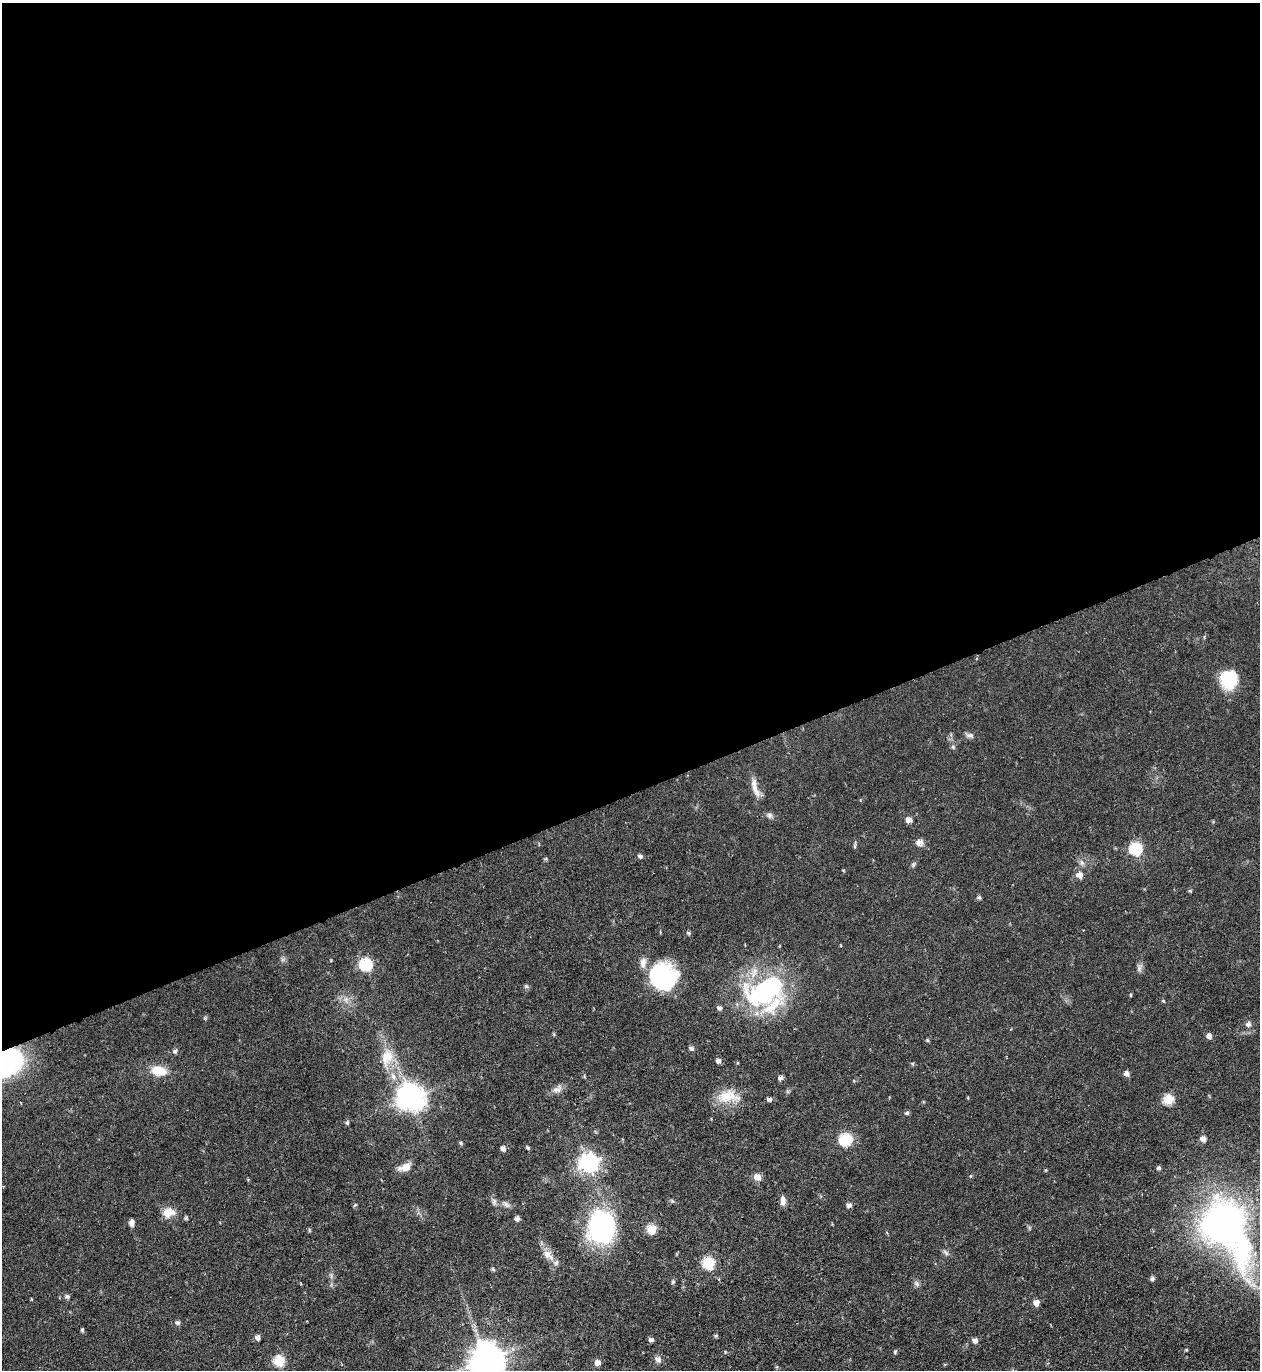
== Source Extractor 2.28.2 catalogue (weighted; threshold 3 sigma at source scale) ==
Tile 2 of 4 x 4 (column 2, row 1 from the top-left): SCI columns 1407-2664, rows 4104-5471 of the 5460 x 5473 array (HDU 1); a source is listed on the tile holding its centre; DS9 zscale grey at full resolution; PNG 1262 x 1372 px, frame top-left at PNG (2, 3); no overlay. Shown black and unused: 58% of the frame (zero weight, under 4 of 8 exposures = <1% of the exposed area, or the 3 px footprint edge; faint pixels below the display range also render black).
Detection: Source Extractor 2.28.2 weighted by HDU 2 'WHT'; one run over the whole footprint, this tile lists its part. Background 0.0583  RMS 0.0049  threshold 0.02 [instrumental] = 3 sigma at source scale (4.09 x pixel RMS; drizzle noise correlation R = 1.36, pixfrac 0.8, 0.05/0.05 arcsec/px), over >= 5 px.
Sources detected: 82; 5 inside a brighter listed object's ellipse — not listed separately; the other 77 listed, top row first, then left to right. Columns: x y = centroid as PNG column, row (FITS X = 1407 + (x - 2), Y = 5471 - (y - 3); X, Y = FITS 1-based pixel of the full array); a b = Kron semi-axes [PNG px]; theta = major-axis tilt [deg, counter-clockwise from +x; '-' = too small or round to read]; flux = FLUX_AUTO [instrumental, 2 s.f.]
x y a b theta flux
1228 679 19 17 -71 18
970 735 11 5 5 1.4
953 747 6 4 -47 0.71
755 788 30 7 -75 4.6
769 815 8 7 - 1.3
908 820 6 5 - 2.4
919 842 9 7 0 2.5
854 846 6 4 -89 0.65
1136 849 7 7 - 23
640 856 6 5 - 0.94
913 864 7 5 70 0.8
1079 875 8 7 - 3.3
1190 891 6 4 -27 0.58
979 897 5 5 - 0.77
688 933 6 4 -22 0.7
365 964 8 7 - 23
1139 968 8 6 70 1.4
663 976 27 26 - 41
526 986 6 4 -72 0.68
764 992 56 33 23 60
1248 1024 7 6 - 1.6
1209 1036 7 6 - 1.7
691 1048 7 4 -2 1.1
175 1051 6 5 - 1
387 1057 25 17 70 9.9
718 1061 6 5 - 1.5
159 1071 20 12 -11 8.1
1126 1074 6 5 - 2
780 1078 6 4 29 1.4
557 1089 15 8 28 2.6
728 1096 30 16 5 10
410 1097 13 11 -13 220
769 1099 6 5 - 1.1
1168 1100 7 6 - 13
907 1113 6 5 - 0.71
347 1122 5 5 - 0.67
1203 1139 6 5 - 2.6
845 1140 7 6 - 23
461 1143 6 4 -89 0.57
528 1148 5 4 - 0.63
503 1149 6 5 - 1.4
589 1163 10 9 - 87
405 1167 16 8 18 4.2
1159 1168 6 5 - 0.8
757 1177 8 6 -30 4.1
783 1201 11 6 -87 2.2
494 1202 8 4 68 0.9
506 1204 9 5 -41 1.4
355 1205 5 3 - 0.52
849 1205 7 5 27 1.5
169 1212 17 11 5 5
517 1219 5 5 - 1.4
132 1223 7 5 89 2
1223 1223 41 40 - 170
602 1227 34 26 -85 65
651 1229 7 6 - 10
309 1230 6 3 -73 0.52
946 1253 9 4 -55 1
548 1254 15 10 -43 4.1
708 1263 8 7 - 16
493 1269 5 4 - 0.58
1152 1279 6 5 - 0.95
673 1282 6 4 45 0.64
916 1284 9 6 -50 1.2
67 1296 6 5 - 0.95
1036 1302 7 6 - 2.4
177 1323 6 5 - 0.97
82 1330 5 4 - 0.62
716 1336 5 4 - 0.65
257 1337 6 5 - 1.5
651 1340 6 5 - 1.4
975 1341 7 6 - 1.5
895 1352 5 4 - 0.53
487 1359 12 11 - 530
658 1359 9 7 -14 2
279 1361 7 6 - 14
597 1363 7 7 - 2.1
Isophote crosses this tile's border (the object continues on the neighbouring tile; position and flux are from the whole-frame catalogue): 1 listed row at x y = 487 1359